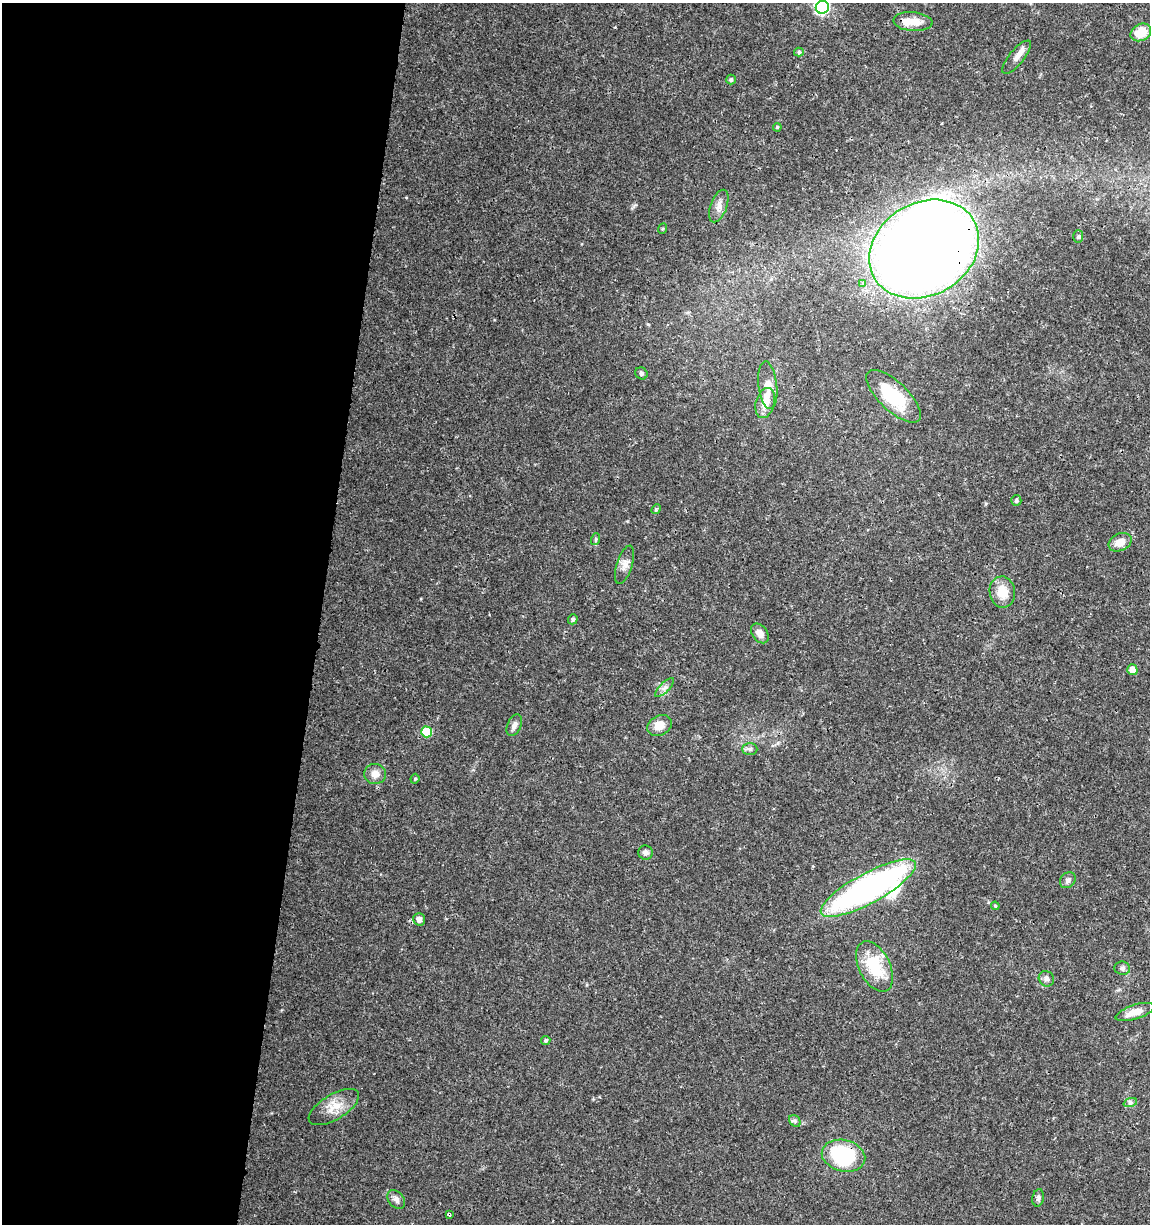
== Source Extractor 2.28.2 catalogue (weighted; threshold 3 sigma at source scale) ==
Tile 5 of 4 x 4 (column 1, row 2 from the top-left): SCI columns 227-1374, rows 2453-3674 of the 5104 x 4898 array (HDU 1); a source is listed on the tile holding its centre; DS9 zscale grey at full resolution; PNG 1152 x 1226 px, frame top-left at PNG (2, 3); each listed source drawn as its Kron ellipse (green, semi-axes under 4 px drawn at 4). Shown black and unused: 28% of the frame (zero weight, under 3 of 4 exposures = <1% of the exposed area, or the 3 px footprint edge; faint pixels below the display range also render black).
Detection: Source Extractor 2.28.2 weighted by HDU 2 'WHT'; one run over the whole footprint, this tile lists its part. Background 0.0341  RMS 0.0023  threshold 0.0101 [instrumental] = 3 sigma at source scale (4.5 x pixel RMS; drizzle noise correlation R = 1.50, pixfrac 1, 0.0396/0.0396 arcsec/px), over >= 5 px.
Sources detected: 52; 3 inside a brighter object's white glare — neither listed nor drawn; the other 49 listed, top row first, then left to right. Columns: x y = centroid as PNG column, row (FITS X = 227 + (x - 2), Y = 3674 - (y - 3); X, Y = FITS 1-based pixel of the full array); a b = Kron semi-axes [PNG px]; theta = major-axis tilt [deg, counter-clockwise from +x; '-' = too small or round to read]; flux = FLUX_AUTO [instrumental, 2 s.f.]
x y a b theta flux
822 7 6 6 - 40
913 22 19 9 -4 3.4
1141 32 11 8 28 4.7
799 52 5 4 - 0.4
1016 57 20 7 50 1.7
731 80 5 4 - 0.44
777 127 4 3 - 0.24
719 206 17 8 70 1.5
662 229 5 3 - 0.24
1078 237 6 5 - 0.35
924 249 57 46 30 470
863 283 4 3 - 2.3
641 373 6 5 - 0.4
768 385 24 9 -84 2.3
893 396 35 14 -44 12
765 403 15 9 75 2.8
1016 500 5 5 - 0.49
656 509 5 4 - 0.27
596 539 6 4 71 0.29
1120 542 12 8 24 2.7
624 565 20 8 72 1.6
1002 592 16 13 -81 4.1
573 619 5 4 - 0.49
760 633 11 7 -52 1.5
1132 670 5 5 - 3.5
665 688 12 5 45 0.83
514 725 11 7 66 1.1
660 726 13 10 28 2.8
426 732 5 5 - 10
750 749 7 6 - 0.57
375 774 11 10 - 1.7
415 779 5 4 - 0.27
645 853 7 7 - 0.81
1068 880 9 7 47 0.77
868 888 53 15 28 77
995 906 4 4 - 0.23
419 919 6 5 - 1.2
875 966 27 15 -63 9.9
1122 968 8 6 -7 0.6
1046 979 8 7 - 0.76
1135 1012 20 7 18 2.7
546 1040 4 4 - 0.47
1130 1103 7 4 18 0.43
334 1107 28 12 31 3.7
795 1121 6 5 - 0.46
843 1156 22 15 -13 22
1038 1198 9 5 80 0.57
396 1199 10 7 -49 0.9
449 1214 4 3 - 0.76
Overlapping masked pixels (flux is a lower limit): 4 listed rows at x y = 924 249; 893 396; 843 1156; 449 1214
Isophote crosses this tile's border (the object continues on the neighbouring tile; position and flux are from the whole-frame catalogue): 1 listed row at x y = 822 7